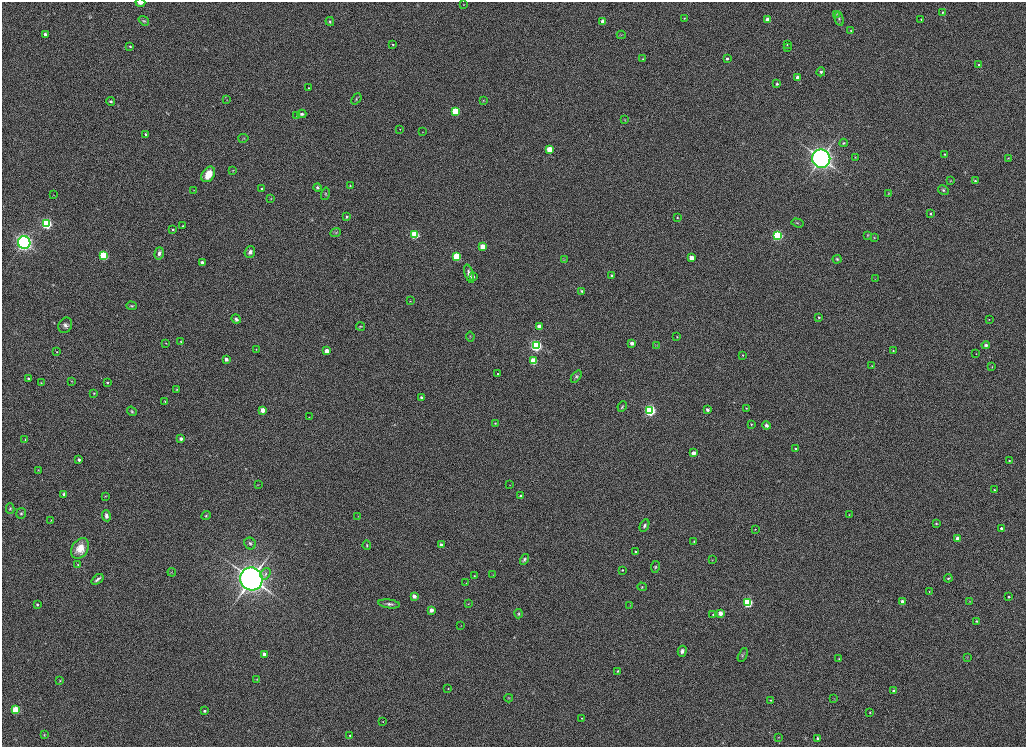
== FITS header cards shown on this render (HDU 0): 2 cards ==
NAXIS1  =                 2048
NAXIS2  =                 1489

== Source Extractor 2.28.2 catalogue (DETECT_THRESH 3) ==
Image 2048 x 1489 px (HDU 0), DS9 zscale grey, zoomed out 1/2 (1 PNG px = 2 x 2 image px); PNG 1028 x 749 px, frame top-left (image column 1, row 1489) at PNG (2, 2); each listed source drawn as its Kron ellipse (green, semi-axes under 4 px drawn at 4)
Background 1190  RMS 6.4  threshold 19.3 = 3 sigma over >= 5 px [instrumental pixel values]
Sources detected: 212; all 212 listed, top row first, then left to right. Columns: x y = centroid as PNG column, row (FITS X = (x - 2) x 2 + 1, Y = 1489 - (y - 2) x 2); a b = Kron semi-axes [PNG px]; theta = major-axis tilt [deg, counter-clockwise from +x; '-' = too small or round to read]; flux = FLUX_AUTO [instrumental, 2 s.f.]
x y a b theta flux
140 3 5 2 - 6600
463 5 2 2 - 540
942 12 2 2 - 1200
836 14 4 3 - 1200
684 18 4 3 - 1100
839 19 7 4 -76 2600
921 19 2 2 - 830
768 20 3 3 - 25000
144 21 5 4 - 1700
330 21 4 3 - 2100
603 22 3 3 - 22000
851 31 4 3 - 1300
45 34 3 3 - 4300
621 35 4 3 - 1100
393 44 2 2 - 800
787 45 3 2 - 750
130 46 4 3 - 1300
788 47 3 2 - 650
643 59 2 2 - 700
727 59 3 2 - 1600
979 65 3 3 - 1800
821 72 4 4 - 2800
798 78 3 3 - 11000
777 84 4 3 - 2000
308 88 2 2 - 1100
356 99 6 3 50 1400
227 100 3 2 - 500
483 100 3 2 - 740
111 101 4 3 - 2000
456 111 3 3 - 64000
302 114 4 3 - 2600
297 116 3 2 - 590
625 120 3 2 - 560
400 129 2 2 - 470
422 132 2 2 - 390
145 134 2 2 - 2000
243 138 5 3 - 1400
844 143 4 4 - 1700
550 149 3 3 - 37000
944 154 3 2 - 1100
855 157 3 2 - 440
1008 158 3 2 - 660
821 159 9 9 - 550000
233 170 4 2 - 750
208 174 8 6 56 19000
950 181 4 3 - 860
975 181 3 3 - 1700
350 186 2 2 - 910
317 188 4 4 - 2500
261 189 2 2 - 1000
194 190 3 2 - 570
943 190 6 4 -27 2400
888 193 3 3 - 820
325 194 6 3 77 1600
53 195 3 2 - 540
271 199 2 2 - 540
930 214 2 2 - 1400
347 217 2 2 - 2100
677 218 2 2 - 910
47 223 4 3 - 250000
797 223 6 3 -16 1700
183 226 2 2 - 1200
173 229 3 2 - 2000
336 233 5 4 - 2200
415 235 3 3 - 87000
778 235 4 3 - 230000
868 235 3 3 - 980
874 238 3 3 - 950
24 243 6 6 - 390000
483 247 3 3 - 30000
250 252 6 5 - 6100
159 253 6 4 73 5500
104 256 3 3 - 130000
457 256 3 3 - 91000
691 258 3 3 - 21000
837 259 4 4 - 1700
564 260 4 3 - 1000
202 262 3 3 - 5900
469 274 9 4 -72 6600
612 276 4 3 - 1900
474 277 3 3 - 1700
875 279 3 2 - 460
582 291 4 3 - 1400
410 301 2 2 - 580
132 306 5 3 - 1600
819 317 2 2 - 1800
236 319 5 4 - 4300
989 319 2 2 - 500
65 325 8 6 59 5300
361 327 4 3 - 1300
539 327 3 3 - 22000
470 336 5 2 - 940
677 337 3 2 - 970
181 342 3 2 - 1200
166 343 2 2 - 430
632 343 3 2 - 7300
657 345 4 3 - 1300
986 345 4 4 - 3100
536 346 4 4 - 330000
256 349 2 2 - 690
893 350 3 2 - 930
327 351 3 3 - 20000
57 352 3 2 - 620
976 354 2 2 - 470
742 355 2 2 - 770
226 359 3 2 - 6800
533 361 3 3 - 61000
872 366 3 2 - 610
992 367 3 3 - 870
497 374 2 2 - 1200
576 376 7 4 51 2300
28 378 2 2 - 1900
72 381 4 4 - 1100
41 383 3 3 - 770
107 383 2 2 - 1300
177 389 3 3 - 980
94 393 2 2 - 880
421 397 2 2 - 2100
165 401 3 2 - 850
622 407 5 3 - 1600
746 408 3 2 - 800
263 410 3 3 - 17000
650 410 4 3 - 300000
707 410 3 2 - 4600
132 411 5 3 - 1500
309 417 2 2 - 390
495 423 2 2 - 860
751 424 2 2 - 1000
766 425 4 4 - 3900
25 439 2 2 - 700
181 439 3 3 - 5700
795 449 2 2 - 1000
694 453 3 3 - 9600
79 460 3 2 - 4200
1009 461 2 2 - 1100
38 470 3 2 - 850
258 485 3 2 - 590
510 485 2 2 - 370
994 490 2 2 - 1100
64 494 2 2 - 4100
105 496 3 2 - 590
521 496 3 2 - 2700
10 508 5 4 - 1700
21 513 5 5 - 2500
849 515 2 2 - 610
106 516 6 4 -80 4300
206 516 5 4 - 1800
358 516 2 2 - 590
51 520 2 2 - 820
936 523 3 3 - 1100
644 526 6 4 62 3100
1001 528 3 2 - 3100
755 529 3 2 - 790
957 538 3 3 - 6800
694 541 3 3 - 1000
250 543 6 5 - 2900
367 545 5 3 - 1200
441 545 3 3 - 8800
80 548 11 8 55 20000
635 552 3 3 - 1900
524 559 6 4 60 2500
712 560 3 2 - 650
78 565 3 3 - 1100
655 567 6 4 81 2000
622 570 3 2 - 1100
172 572 4 2 - 760
265 574 6 4 56 3200
493 575 3 2 - 560
474 576 3 2 - 820
948 578 4 3 - 1600
97 579 7 3 37 3300
251 579 11 11 - 960000
466 583 3 2 - 370
642 587 4 4 - 1600
929 591 2 2 - 600
414 596 3 3 - 9300
1009 597 2 2 - 2300
902 601 3 2 - 5400
970 601 2 2 - 540
748 602 3 3 - 150000
389 604 11 3 -7 3800
468 604 3 3 - 770
37 605 3 3 - 1700
630 606 3 2 - 690
431 610 3 3 - 13000
720 613 3 3 - 15000
518 614 4 4 - 1900
713 614 2 2 - 1200
976 621 3 3 - 1500
461 625 2 2 - 400
682 651 5 4 - 3800
264 654 3 3 - 12000
743 655 7 3 65 1700
967 657 3 2 - 790
839 659 3 2 - 860
617 671 3 3 - 1100
257 679 3 2 - 760
60 681 3 3 - 1300
448 689 2 2 - 660
893 691 2 2 - 3400
509 698 4 2 - 900
834 698 3 2 - 540
771 700 3 2 - 970
16 710 3 3 - 89000
204 711 3 2 - 2200
870 712 2 2 - 760
582 718 2 2 - 570
383 722 2 2 - 580
44 735 4 3 - 1100
350 735 2 2 - 1500
778 737 3 2 - 670
817 738 2 2 - 2100
At the frame edge (FLAGS 8, measured only in part): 1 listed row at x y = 140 3